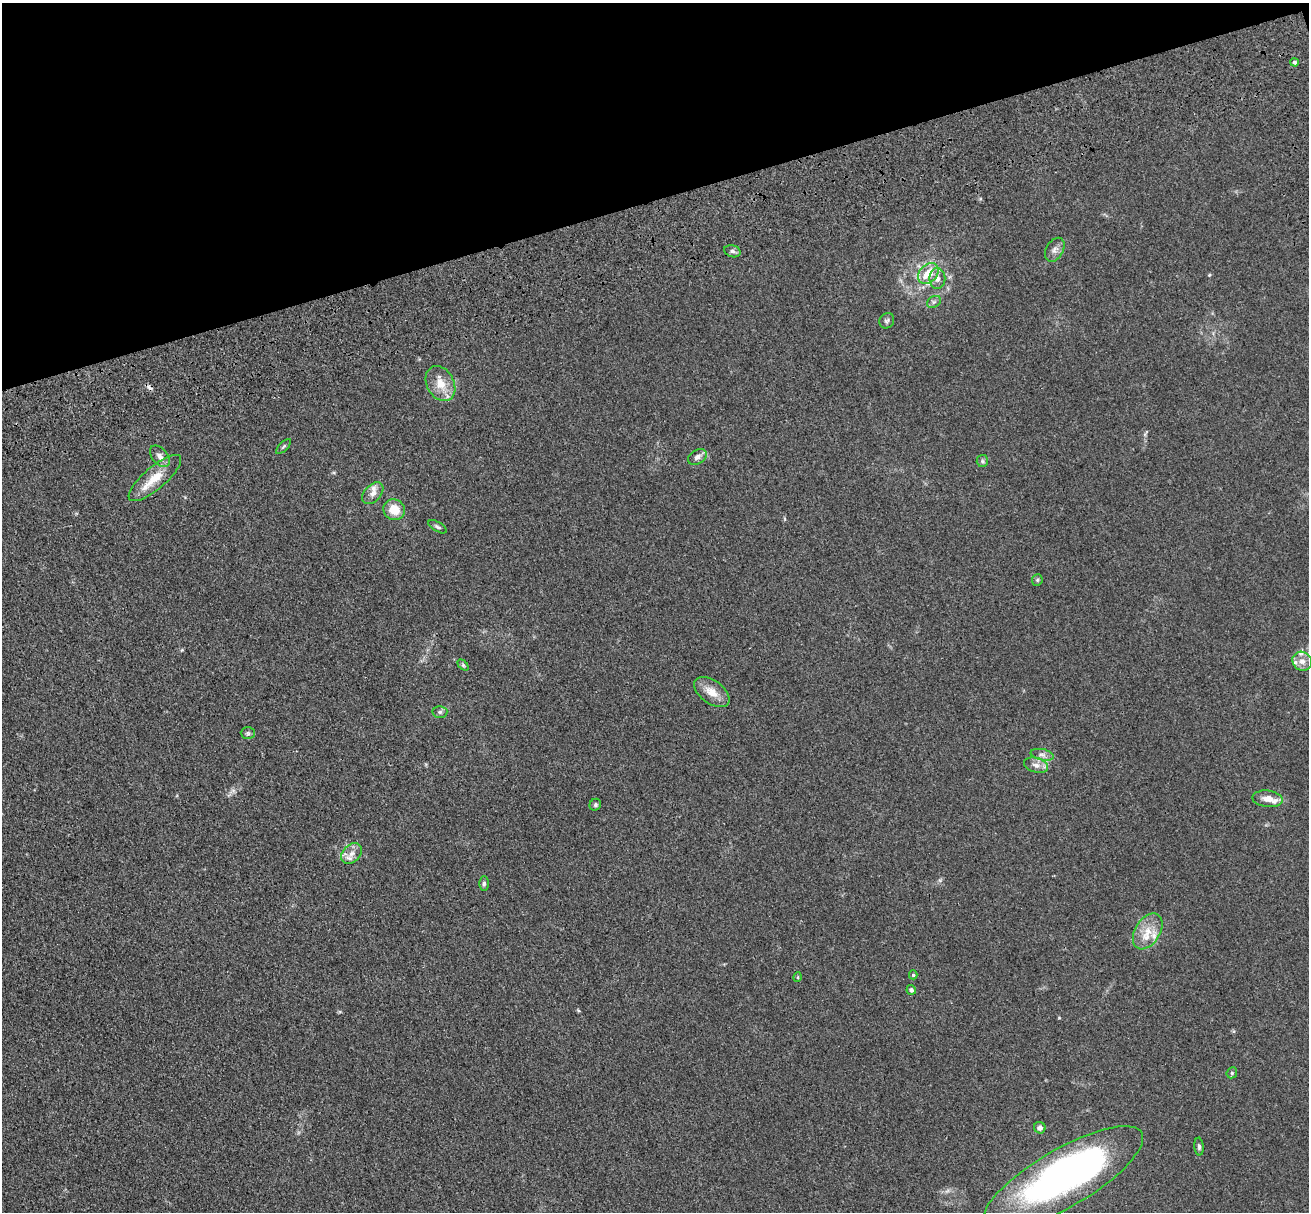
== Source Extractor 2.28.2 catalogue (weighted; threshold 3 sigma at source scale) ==
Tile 3 of 4 x 4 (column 3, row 1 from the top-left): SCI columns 2794-4100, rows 4066-5275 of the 5581 x 5561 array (HDU 1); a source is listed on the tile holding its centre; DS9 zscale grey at full resolution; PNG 1311 x 1214 px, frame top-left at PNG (2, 3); each listed source drawn as its Kron ellipse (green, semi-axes under 4 px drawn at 4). Shown black and unused: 16% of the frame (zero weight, under 3 of 4 exposures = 11% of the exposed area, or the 3 px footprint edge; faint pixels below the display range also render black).
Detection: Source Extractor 2.28.2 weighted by HDU 2 'WHT'; one run over the whole footprint, this tile lists its part. Background 0.0493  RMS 0.0055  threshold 0.025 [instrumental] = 3 sigma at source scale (4.5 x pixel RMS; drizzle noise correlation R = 1.50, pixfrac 1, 0.05/0.05 arcsec/px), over >= 5 px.
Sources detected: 44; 1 inside a brighter object's white glare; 1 cosmic-ray / hot-pixel residue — neither listed nor drawn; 6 inside a brighter listed object's ellipse — not listed separately; the other 36 listed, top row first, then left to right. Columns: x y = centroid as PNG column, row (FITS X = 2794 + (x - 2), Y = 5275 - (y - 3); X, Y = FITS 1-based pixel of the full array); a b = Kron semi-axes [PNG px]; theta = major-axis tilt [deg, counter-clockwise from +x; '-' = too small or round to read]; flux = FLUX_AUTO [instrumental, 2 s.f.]
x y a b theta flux
1294 62 4 4 - 1.1
1055 250 13 8 60 2.8
732 251 8 6 -16 1.6
928 274 12 8 45 11
937 278 10 8 90 3.3
934 302 7 5 30 1.2
887 321 8 7 - 1.4
440 384 18 13 -61 9.1
284 446 9 4 45 0.99
160 456 12 7 -50 3.1
697 457 10 7 32 2.4
982 461 6 5 - 1.1
155 478 33 11 40 12
373 493 13 8 46 3.3
394 510 11 10 - 9.2
437 527 10 5 -29 1.3
1037 580 5 5 - 0.78
1302 661 10 9 - 3.8
463 665 6 4 -46 0.83
712 692 20 11 -36 7.5
440 712 7 6 - 1.3
248 733 7 6 - 1.1
1042 755 12 5 -11 2.3
1036 765 12 7 -15 3.2
1268 799 15 8 -5 5.1
595 805 6 5 - 0.93
352 854 12 8 45 3.7
484 884 7 5 89 1.2
1148 931 20 12 58 9.5
913 975 4 4 - 0.83
798 977 5 3 - 0.49
911 990 5 4 - 1.6
1232 1073 6 5 - 0.8
1040 1128 6 5 - 2.2
1199 1147 9 4 -86 1.3
1063 1178 91 29 30 200